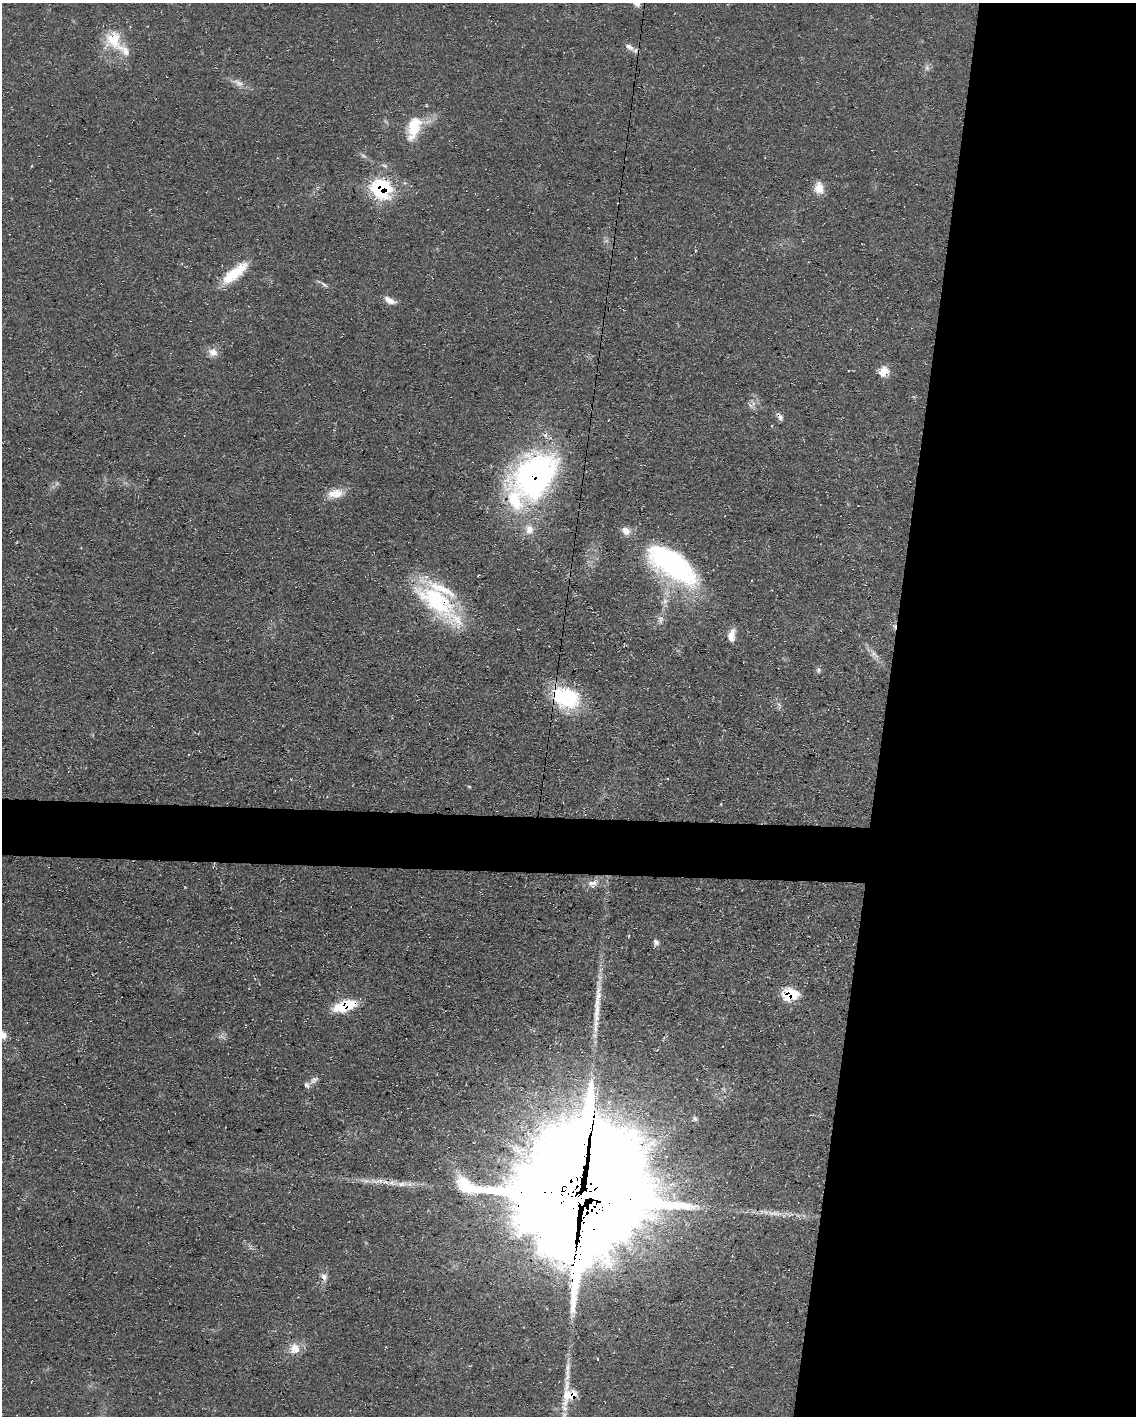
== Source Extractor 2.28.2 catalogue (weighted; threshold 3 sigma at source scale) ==
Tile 8 of 4 x 3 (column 4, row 2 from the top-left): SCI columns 3403-4536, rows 1627-3040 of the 4538 x 4557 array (HDU 1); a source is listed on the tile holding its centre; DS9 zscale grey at full resolution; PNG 1138 x 1418 px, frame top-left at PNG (2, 3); no overlay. Shown black and unused: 25% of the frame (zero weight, under 3 of 4 exposures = <1% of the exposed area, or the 3 px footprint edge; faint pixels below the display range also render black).
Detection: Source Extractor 2.28.2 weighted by HDU 2 'WHT'; one run over the whole footprint, this tile lists its part. Background 0.0698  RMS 0.0075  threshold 0.0339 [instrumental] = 3 sigma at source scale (4.5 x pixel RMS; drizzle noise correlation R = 1.50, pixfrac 1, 0.05/0.05 arcsec/px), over >= 5 px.
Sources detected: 53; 2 too faint to see at this stretch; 2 cosmic-ray / hot-pixel residue — not listed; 7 inside a brighter listed object's ellipse — not listed separately; the other 42 listed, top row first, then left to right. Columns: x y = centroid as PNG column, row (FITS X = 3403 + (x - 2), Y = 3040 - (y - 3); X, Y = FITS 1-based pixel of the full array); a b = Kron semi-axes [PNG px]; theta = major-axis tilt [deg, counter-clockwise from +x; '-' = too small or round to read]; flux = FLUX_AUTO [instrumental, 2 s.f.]
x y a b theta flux
114 40 25 22 -79 25
629 47 13 7 -32 4.3
238 83 16 8 -33 5.4
414 128 32 15 73 24
819 188 15 12 -80 8.4
381 189 10 9 - 140
695 251 5 3 - 0.7
235 273 38 12 39 26
324 285 11 4 -36 2
389 300 15 7 -26 5.5
213 352 12 11 - 6
884 371 12 10 41 9.3
780 417 12 5 -57 3
534 476 51 38 52 240
335 493 20 11 8 11
529 530 14 11 82 8
672 564 65 28 -36 130
437 601 72 23 -42 80
665 601 8 7 - 3.3
660 620 11 7 89 3.7
731 635 17 9 83 6.6
873 654 8 8 - 3.3
819 670 8 5 -80 1.5
566 697 29 20 -22 62
469 787 5 3 - 0.7
592 883 15 11 23 6
656 942 9 7 -56 2.4
789 995 12 8 9 36
598 998 40 8 84 16
345 1006 22 9 17 32
3 1035 11 8 -54 4.9
314 1080 12 7 37 3.6
695 1119 7 5 -72 1.7
377 1181 27 6 1 8.8
402 1184 16 7 1 6.1
582 1197 47 42 72 26000
774 1213 22 6 -2 7.3
324 1277 10 8 -68 3.8
295 1349 15 14 - 9.7
598 1359 4 3 - 0.55
567 1375 23 7 84 8.3
570 1395 21 18 -90 22
Overlapping masked pixels (flux is a lower limit): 10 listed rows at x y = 381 189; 884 371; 780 417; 534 476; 437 601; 566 697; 789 995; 345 1006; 582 1197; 570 1395
Isophote crosses this tile's border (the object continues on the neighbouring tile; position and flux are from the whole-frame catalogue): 1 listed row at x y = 3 1035